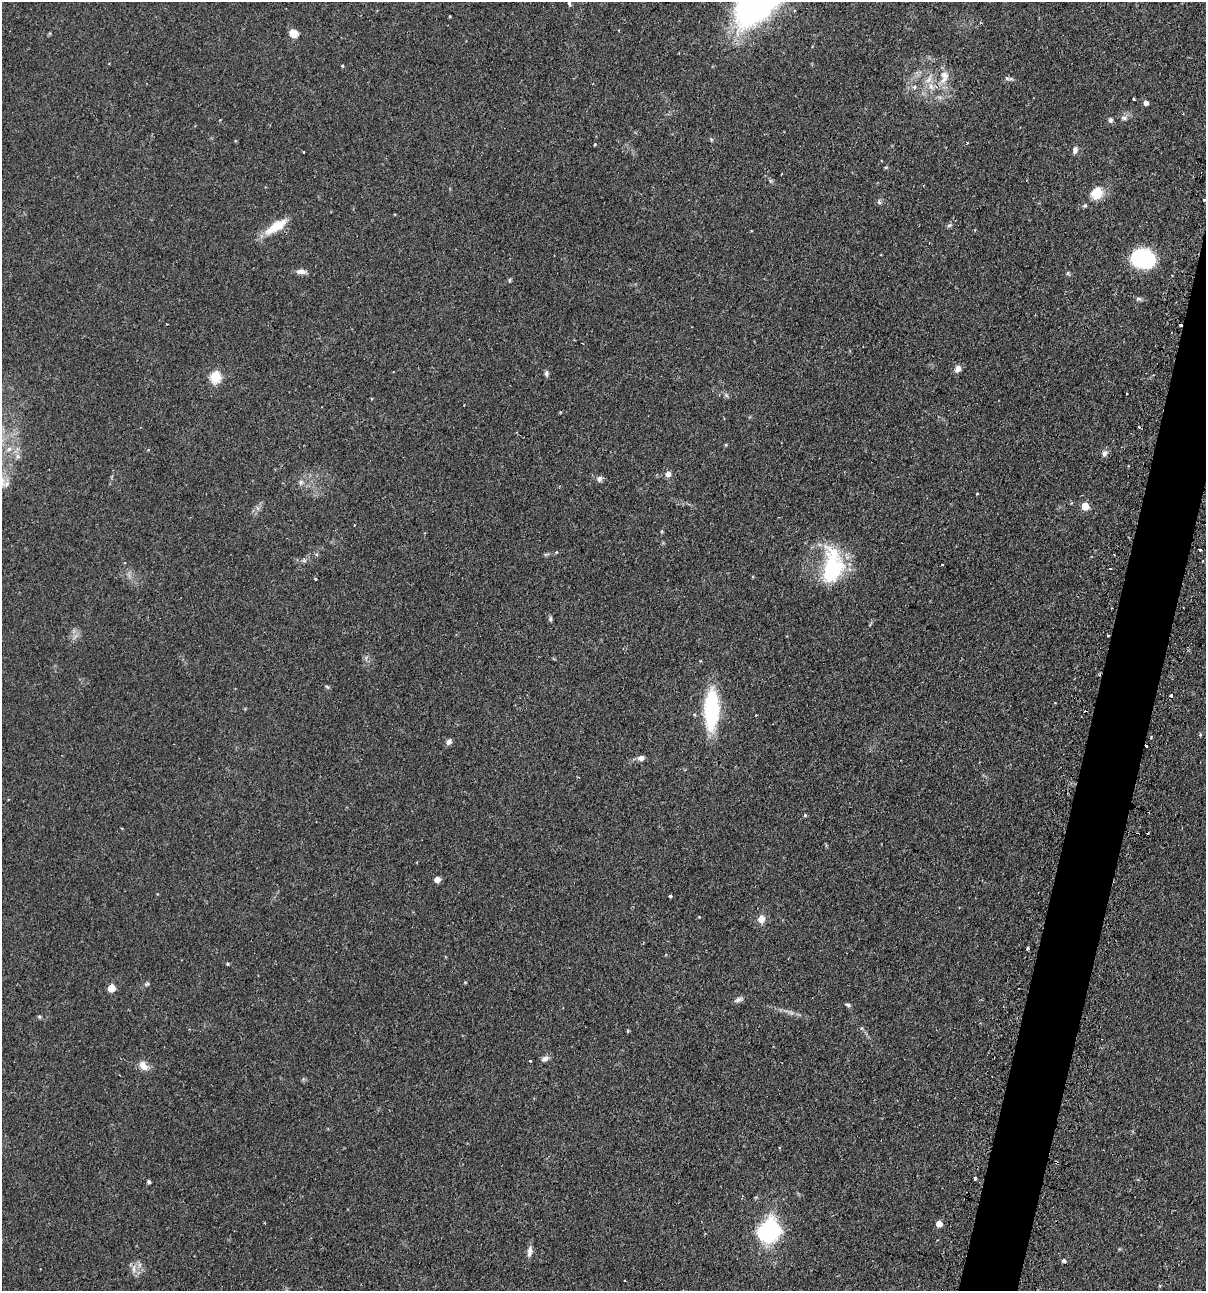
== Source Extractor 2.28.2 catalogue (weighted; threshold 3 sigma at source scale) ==
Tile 10 of 4 x 4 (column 2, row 3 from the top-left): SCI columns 1358-2561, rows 1325-2613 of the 5247 x 5227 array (HDU 1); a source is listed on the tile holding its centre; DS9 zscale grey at full resolution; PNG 1208 x 1293 px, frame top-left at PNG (2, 2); no overlay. Shown black and unused: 4% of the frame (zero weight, under 2 of 3 exposures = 4% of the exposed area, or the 3 px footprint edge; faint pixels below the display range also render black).
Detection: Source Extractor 2.28.2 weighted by HDU 2 'WHT'; one run over the whole footprint, this tile lists its part. Background 0.0889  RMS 0.0054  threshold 0.0242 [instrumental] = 3 sigma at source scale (4.5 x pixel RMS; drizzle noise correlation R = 1.50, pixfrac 1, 0.05/0.05 arcsec/px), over >= 5 px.
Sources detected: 95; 8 cosmic-ray / hot-pixel residue — not listed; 3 inside a brighter listed object's ellipse — not listed separately; the other 84 listed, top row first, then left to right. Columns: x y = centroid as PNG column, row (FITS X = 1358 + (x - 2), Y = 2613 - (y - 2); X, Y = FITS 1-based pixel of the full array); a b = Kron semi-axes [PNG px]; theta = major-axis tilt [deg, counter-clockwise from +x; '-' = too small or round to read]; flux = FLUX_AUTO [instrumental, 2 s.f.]
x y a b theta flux
569 3 5 3 - 1
450 16 4 3 - 0.44
294 33 11 9 -32 4.4
342 66 4 3 - 0.53
944 77 22 11 78 7.6
1007 78 9 5 -28 1.3
929 79 15 6 62 3.9
914 87 5 5 - 1
1134 99 3 2 - 0.57
1146 103 4 4 - 2.8
1124 118 9 5 -15 1.6
1111 120 7 6 - 1.2
967 142 3 2 - 0.4
595 144 3 3 - 0.45
1075 150 9 6 79 2
303 152 3 2 - 0.4
886 167 5 3 - 0.57
1097 193 13 11 52 10
1204 200 3 2 - 1
879 202 6 4 -45 0.9
1085 205 5 5 - 0.9
950 225 6 4 18 0.83
276 226 31 10 33 12
1144 259 22 16 -5 45
301 271 13 6 -1 2.6
1068 273 6 5 - 0.79
509 280 6 4 89 0.61
1139 299 8 5 -2 1.2
957 369 8 7 - 3
546 373 7 5 -81 1.3
215 377 6 5 - 37
1127 393 2 2 - 0.47
726 395 6 5 - 1
1139 427 4 2 - 0.47
726 445 5 3 - 0.5
9 449 8 6 17 2.3
1105 453 10 7 48 1.8
18 456 8 6 -23 1.7
668 474 7 7 - 2.6
599 479 7 7 - 1.9
301 482 7 7 - 1.6
1085 506 5 5 - 12
662 531 5 4 - 0.64
1200 549 4 3 - 2.6
546 554 7 4 18 0.79
304 561 7 4 19 1
942 565 3 3 - 1.5
832 569 45 26 82 38
315 579 3 3 - 2.4
550 619 7 5 89 1
1108 636 3 3 - 0.82
327 687 6 4 -20 0.68
1171 695 4 3 - 2.7
711 710 43 14 88 46
1200 735 5 3 - 0.55
449 742 7 6 - 2.2
1147 746 4 3 - 1.4
641 758 8 6 9 2.4
805 815 4 4 - 0.69
437 879 5 5 - 4.9
670 896 3 3 - 1.2
699 917 3 3 - 0.36
761 919 9 7 -87 4.4
1027 949 3 2 - 1.1
227 964 4 3 - 0.64
465 982 5 3 - 0.43
147 984 6 5 - 0.89
111 988 5 5 - 11
738 1000 11 6 21 1.8
848 1005 7 4 -12 0.97
39 1017 5 5 - 0.8
628 1031 5 3 - 0.44
545 1059 10 7 26 2.2
530 1061 3 2 - 0.75
143 1066 14 9 -50 4.2
975 1178 3 3 - 1.3
149 1182 4 4 - 1.2
939 1224 5 4 - 5.3
769 1231 23 20 55 50
530 1251 12 7 77 2.4
1064 1261 5 4 - 1.3
134 1269 7 4 -90 1.7
625 1281 2 2 - 0.47
1160 1286 5 3 - 0.48
Overlapping masked pixels (flux is a lower limit): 3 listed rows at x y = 276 226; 1108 636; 1147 746
Isophote crosses this tile's border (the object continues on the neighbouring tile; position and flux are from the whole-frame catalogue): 1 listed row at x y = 1204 200